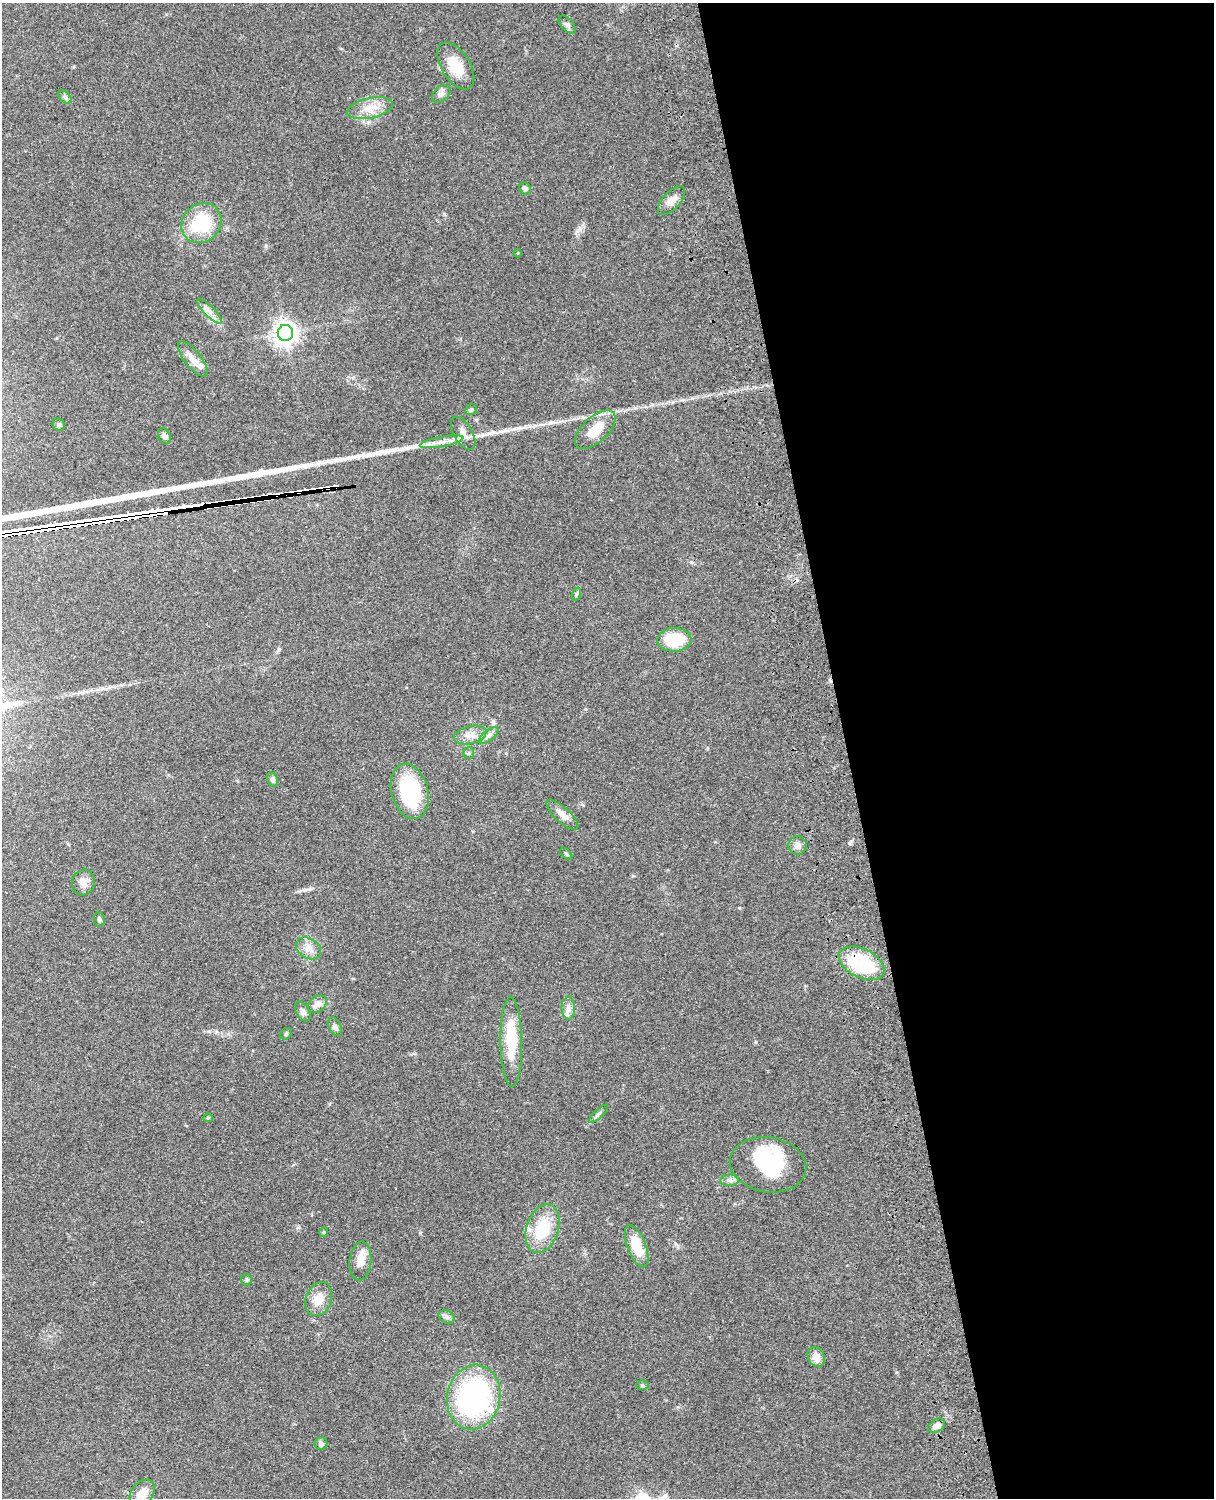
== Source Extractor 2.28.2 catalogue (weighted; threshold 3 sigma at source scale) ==
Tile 8 of 4 x 3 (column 4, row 2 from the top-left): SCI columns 3759-4970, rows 1774-3269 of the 5089 x 4929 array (HDU 1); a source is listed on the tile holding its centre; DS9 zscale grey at full resolution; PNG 1216 x 1500 px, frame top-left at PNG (2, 3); each listed source drawn as its Kron ellipse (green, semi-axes under 4 px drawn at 4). Shown black and unused: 30% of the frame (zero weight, under 3 of 4 exposures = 6% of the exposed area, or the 3 px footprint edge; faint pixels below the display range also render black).
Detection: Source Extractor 2.28.2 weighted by HDU 2 'WHT'; one run over the whole footprint, this tile lists its part. Background 0.0839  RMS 0.006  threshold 0.0272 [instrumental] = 3 sigma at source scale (4.5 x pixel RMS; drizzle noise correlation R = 1.50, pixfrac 1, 0.05/0.05 arcsec/px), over >= 5 px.
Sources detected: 69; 2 inside a brighter object's white glare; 8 cosmic-ray / hot-pixel residue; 2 long thin detections or spike segments (spike, bleed or trail) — neither listed nor drawn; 2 inside a brighter listed object's ellipse — not listed separately; the other 55 listed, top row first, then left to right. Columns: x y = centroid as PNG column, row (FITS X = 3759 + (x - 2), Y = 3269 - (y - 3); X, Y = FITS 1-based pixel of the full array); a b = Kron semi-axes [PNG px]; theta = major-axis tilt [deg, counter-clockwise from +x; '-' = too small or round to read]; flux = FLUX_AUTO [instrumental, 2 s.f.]
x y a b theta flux
567 25 11 6 -47 1.9
456 66 26 14 -58 14
441 94 10 7 44 2.5
65 97 8 4 -45 1.3
370 108 23 10 13 8.7
525 188 6 5 - 1.6
671 201 17 8 48 5.6
201 223 21 19 44 29
517 253 4 3 - 0.43
209 311 16 5 -46 3.5
285 333 8 7 - 490
193 359 21 8 -52 6.1
471 410 6 5 - 1.2
59 425 6 5 - 1.2
595 430 25 12 43 14
463 433 18 9 -60 5.3
164 436 8 6 -65 1.9
442 442 22 5 10 5.2
576 594 6 4 70 0.97
674 640 17 12 2 22
470 735 16 9 13 5.2
489 735 11 5 37 2.1
469 753 6 5 - 1.1
273 780 7 5 -66 1.5
410 791 28 18 -75 48
562 815 20 7 -42 4.7
797 845 9 9 - 3.2
566 854 7 3 -45 0.65
83 882 13 11 72 4.8
99 920 7 5 -78 1.4
309 948 13 10 -33 4.9
861 963 24 14 -26 45
317 1004 10 8 40 3.3
568 1008 11 6 -89 3.3
303 1011 11 6 -60 2.3
335 1027 10 6 -62 1.8
286 1034 6 5 - 0.89
511 1042 45 10 -89 25
598 1114 13 3 43 1.6
208 1118 5 4 - 0.67
768 1165 38 27 -9 40
730 1180 9 5 4 2.2
542 1229 25 16 71 24
324 1232 5 4 - 0.64
637 1246 22 9 -69 15
360 1261 19 11 84 7.2
247 1280 6 5 - 1
319 1299 18 13 69 9
446 1317 8 6 -20 1.7
816 1357 10 8 -63 5.5
642 1385 6 5 - 0.94
474 1397 32 26 78 110
937 1426 9 6 33 3.5
321 1444 6 6 - 1.5
142 1493 15 10 50 6.9
Overlapping masked pixels (flux is a lower limit): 1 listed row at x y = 861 963
Unlisted compact peaks at least as high as the median listed source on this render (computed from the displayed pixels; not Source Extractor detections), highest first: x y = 444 214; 577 231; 305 890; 850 843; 420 1233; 739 908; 691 562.